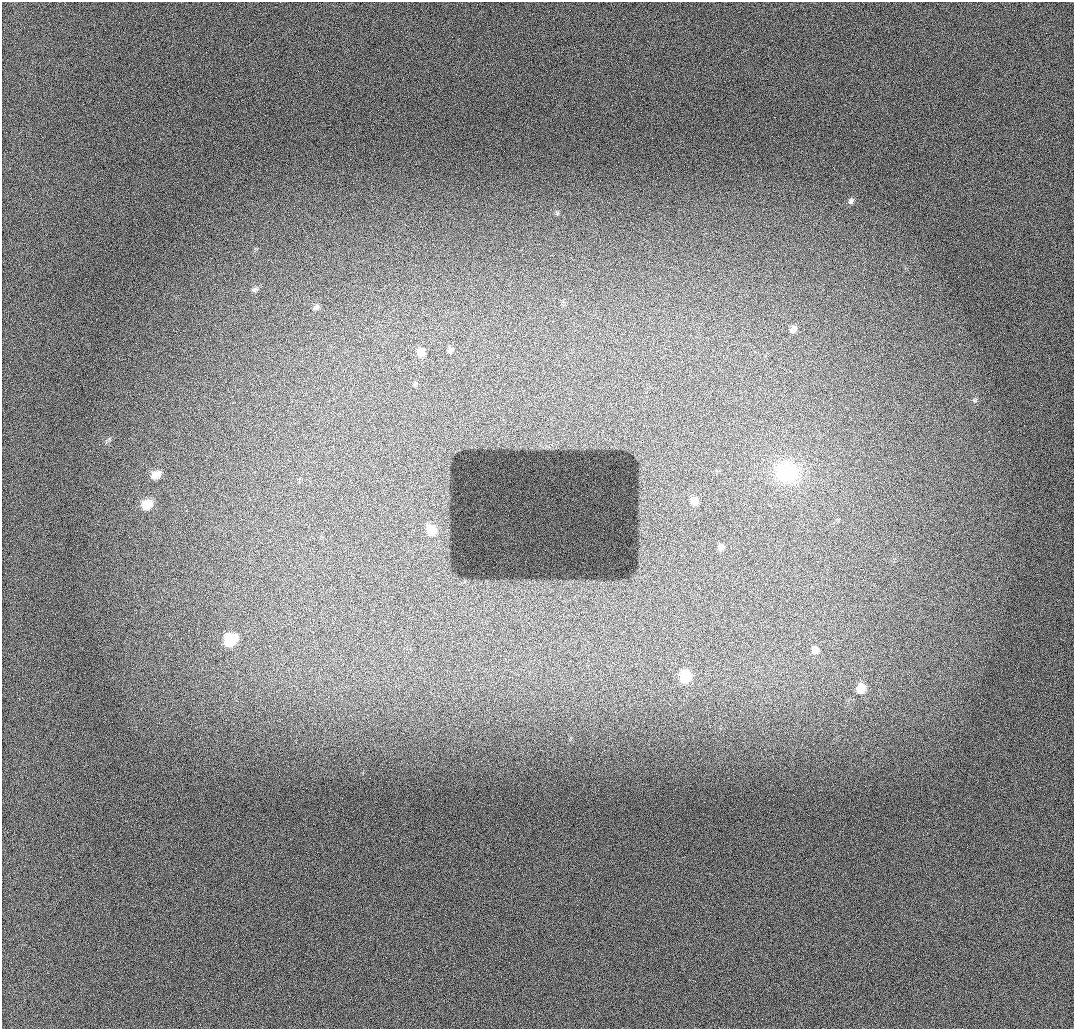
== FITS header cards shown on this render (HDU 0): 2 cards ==
NAXIS1  =                 1072 / length of data axis 1
NAXIS2  =                 1027 / length of data axis 2

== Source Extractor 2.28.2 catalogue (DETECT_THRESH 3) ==
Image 1072 x 1027 px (HDU 0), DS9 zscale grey, 1 PNG px = 1 image px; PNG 1076 x 1031 px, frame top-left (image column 1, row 1027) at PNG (2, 2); no overlay
Background 947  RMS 11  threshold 33.4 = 3 sigma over >= 5 px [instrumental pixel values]
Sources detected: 23; all 23 listed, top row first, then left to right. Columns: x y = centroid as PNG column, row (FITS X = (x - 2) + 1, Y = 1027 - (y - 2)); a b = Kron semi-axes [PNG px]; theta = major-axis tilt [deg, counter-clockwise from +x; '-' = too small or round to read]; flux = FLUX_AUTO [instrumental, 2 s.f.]
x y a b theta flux
378 110 2 2 - 320
265 115 3 2 - 1100
851 201 8 6 71 2200
557 213 6 5 - 1200
255 289 9 6 30 1800
316 307 10 6 35 2400
793 329 10 7 46 3400
450 350 7 6 - 2100
421 352 10 9 - 7200
974 400 6 4 -45 1300
109 439 7 4 72 1300
787 472 27 23 -7 50000
156 474 11 8 26 7300
694 501 9 9 - 6400
147 504 12 9 30 14000
431 530 9 8 - 11000
721 547 7 7 - 3000
545 550 2 2 - 310
231 639 12 9 36 32000
815 650 11 10 - 4400
685 676 10 8 89 24000
1033 679 3 2 - 660
861 688 15 12 77 10000